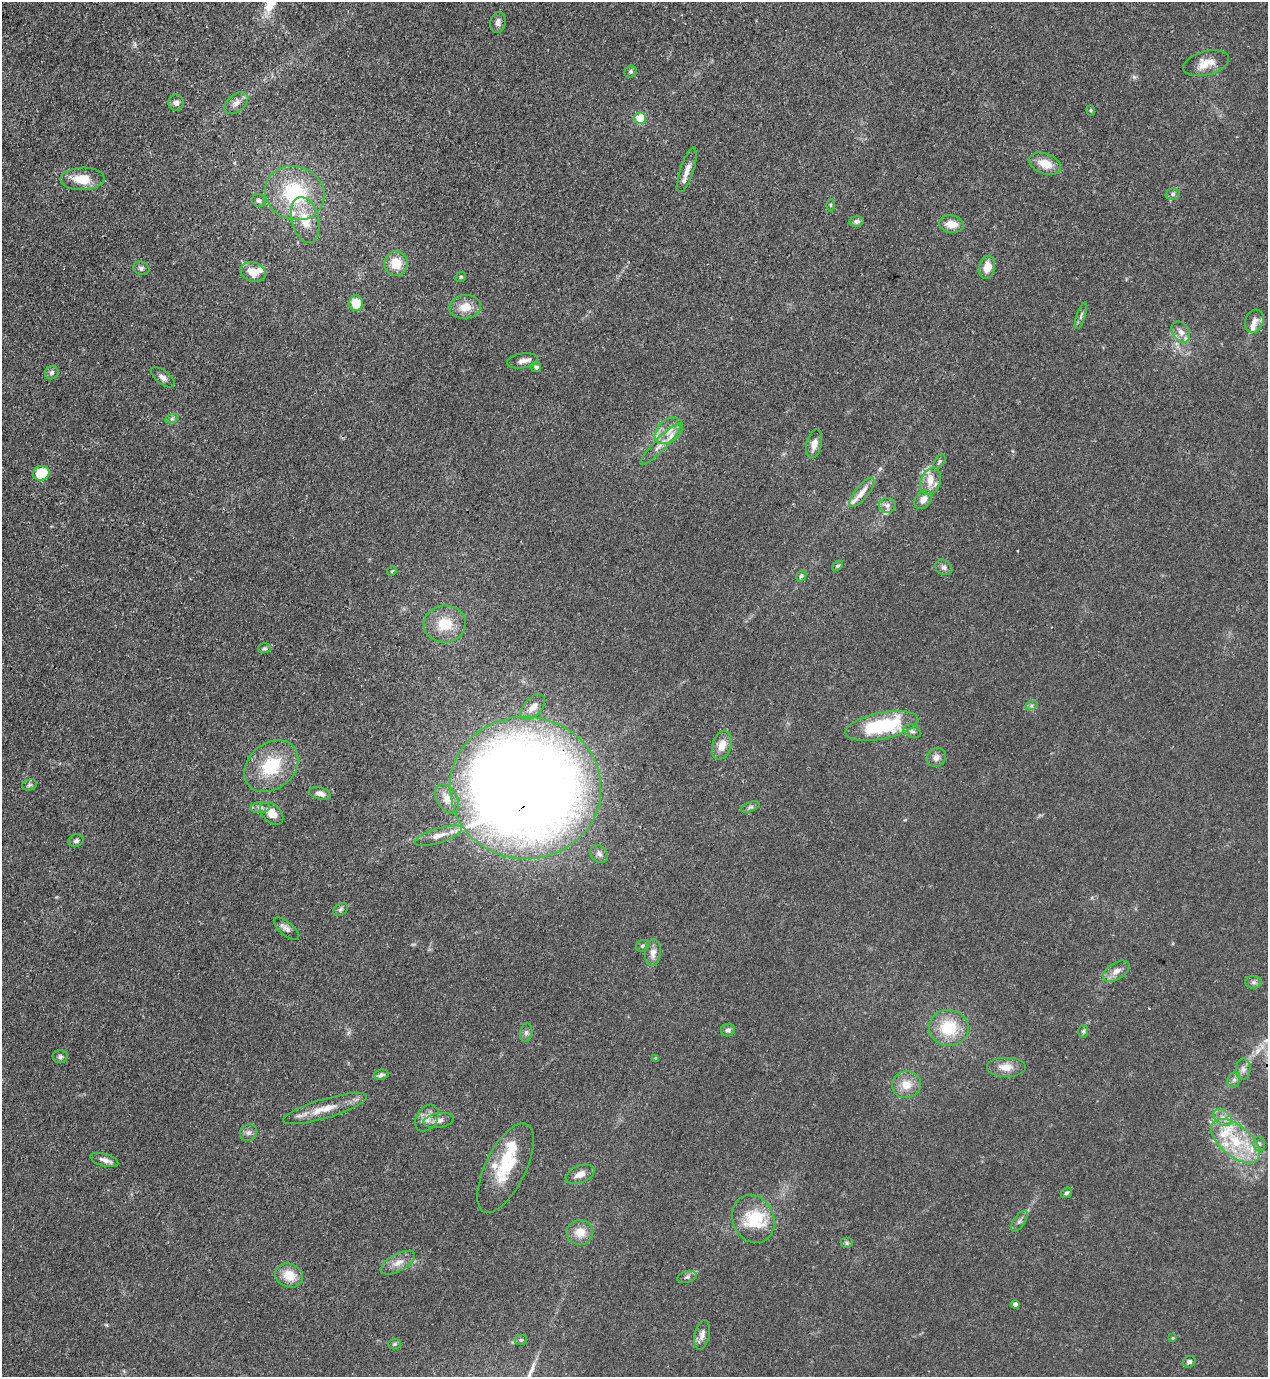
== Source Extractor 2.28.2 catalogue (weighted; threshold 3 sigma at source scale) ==
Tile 11 of 4 x 4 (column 3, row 3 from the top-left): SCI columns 2885-4150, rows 1416-2790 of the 5638 x 5578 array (HDU 1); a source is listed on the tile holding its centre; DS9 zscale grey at full resolution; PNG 1270 x 1379 px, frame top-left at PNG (2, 2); each listed source drawn as its Kron ellipse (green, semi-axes under 4 px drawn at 4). Shown black and unused: <1% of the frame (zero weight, under 3 of 4 exposures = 7% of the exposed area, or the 3 px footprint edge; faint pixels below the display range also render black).
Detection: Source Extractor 2.28.2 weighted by HDU 2 'WHT'; one run over the whole footprint, this tile lists its part. Background 0.0148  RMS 0.0025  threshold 0.0113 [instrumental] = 3 sigma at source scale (4.5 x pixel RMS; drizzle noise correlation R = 1.50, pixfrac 1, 0.05/0.05 arcsec/px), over >= 5 px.
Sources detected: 124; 1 inside a brighter object's white glare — neither listed nor drawn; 18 inside a brighter listed object's ellipse — not listed separately; the other 105 listed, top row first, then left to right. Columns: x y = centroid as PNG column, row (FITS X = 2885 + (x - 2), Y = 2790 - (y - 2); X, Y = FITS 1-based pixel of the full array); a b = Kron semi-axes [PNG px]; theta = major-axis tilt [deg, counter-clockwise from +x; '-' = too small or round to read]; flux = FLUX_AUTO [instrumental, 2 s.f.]
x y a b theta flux
498 22 10 7 77 1.3
1206 63 23 12 15 4
631 72 6 5 - 0.6
176 103 8 7 - 1
236 103 14 8 40 1.7
1091 110 5 4 - 0.36
640 118 6 6 - 7
1045 164 16 10 -21 4
687 170 23 7 72 2.1
82 179 22 11 1 6
295 193 30 26 -20 20
1173 194 7 5 15 0.7
259 200 7 6 - 0.65
830 205 6 4 -89 0.34
305 220 23 13 -76 6.1
857 221 7 5 6 0.73
951 224 12 8 -8 3.3
396 263 12 12 - 4.8
987 267 12 7 78 3.7
141 268 8 6 -15 0.78
253 272 13 9 -19 4.3
461 277 5 4 - 0.34
356 303 8 7 - 6.6
465 307 15 12 7 4
1081 316 14 4 72 0.73
1254 321 12 9 70 1.6
1181 332 11 8 -56 1.7
522 361 16 7 9 1.7
536 367 5 5 - 0.67
52 373 7 6 - 0.76
163 377 14 7 -38 1.2
172 418 7 4 20 0.55
669 431 16 11 40 2.9
661 444 28 6 45 2.5
814 444 14 7 78 2.3
939 461 8 5 58 0.47
41 473 8 7 - 8.8
930 482 14 10 71 2.9
862 492 18 6 51 2.7
923 500 10 7 53 2.3
887 505 8 7 - 1
838 566 6 4 37 0.46
944 567 9 7 -35 0.87
392 571 5 4 - 0.28
801 576 6 4 62 0.59
445 624 21 18 6 7
264 648 6 5 - 0.43
1031 706 7 4 18 0.51
533 707 15 8 49 2.1
882 726 37 13 12 22
912 731 9 6 -26 0.81
722 745 15 9 73 3.1
936 757 10 9 - 1.4
271 766 30 23 39 13
29 785 7 5 17 0.53
525 788 76 71 -4 470
320 793 11 6 -15 1.3
447 799 16 10 -59 2.4
260 807 9 5 5 0.84
750 807 10 4 21 0.58
272 813 13 9 -43 3.3
438 836 24 7 18 2.9
76 841 8 6 15 0.71
599 854 10 7 -42 1.1
340 909 8 5 36 0.63
286 929 15 6 -39 1.2
642 946 7 5 32 0.51
653 953 13 8 85 1.8
1116 971 15 8 32 2
1254 982 8 6 -2 0.73
949 1028 20 18 -3 10
728 1030 7 6 - 0.73
1083 1031 6 5 - 0.44
526 1033 9 6 80 0.79
60 1057 7 6 - 0.7
655 1058 3 3 - 0.43
1006 1067 20 10 0 3.2
1243 1069 11 7 88 1.2
381 1075 7 5 10 0.71
1234 1080 8 6 69 0.88
906 1085 14 13 - 3.8
325 1109 44 9 17 5.7
427 1118 14 10 58 2.3
1222 1118 10 7 -38 1.6
439 1120 15 7 9 1.6
248 1133 9 8 - 0.95
1236 1141 29 15 -40 11
1259 1144 7 6 - 0.61
104 1160 14 6 -17 1.3
505 1168 49 20 64 11
580 1174 15 8 22 2.1
1066 1193 6 5 - 0.5
753 1219 25 20 -67 11
1019 1221 12 5 56 0.92
580 1232 13 12 - 3.6
847 1243 6 5 - 0.52
398 1263 19 8 28 2.4
289 1275 14 11 -23 4.5
687 1277 10 5 14 0.68
1015 1304 4 4 - 1.6
702 1335 15 7 77 1.5
1173 1338 4 4 - 0.24
521 1340 6 5 - 0.44
395 1344 6 5 - 0.4
1189 1362 7 5 27 0.73
Overlapping masked pixels (flux is a lower limit): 1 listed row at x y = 525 788